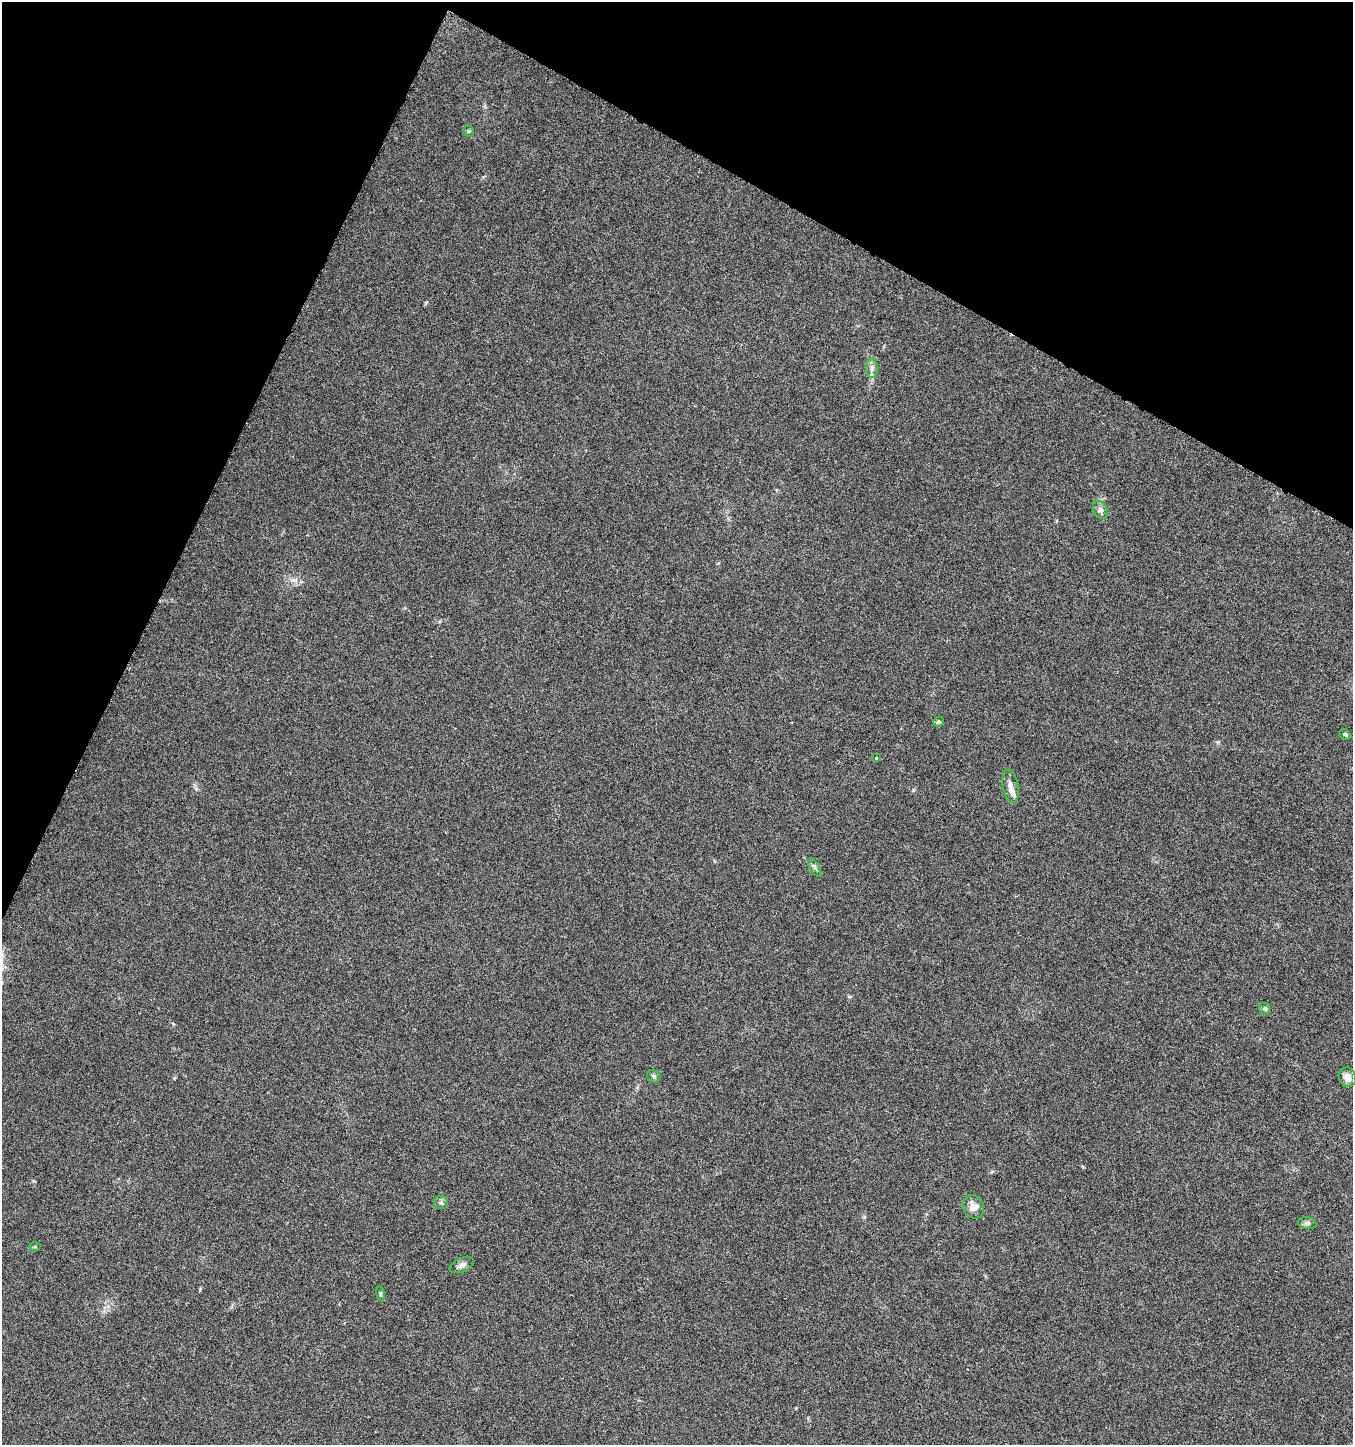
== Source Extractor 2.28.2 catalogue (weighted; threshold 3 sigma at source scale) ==
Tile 2 of 4 x 4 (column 2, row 1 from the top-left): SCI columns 1623-2973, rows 4331-5773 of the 5880 x 5785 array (HDU 1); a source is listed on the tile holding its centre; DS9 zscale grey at full resolution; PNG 1355 x 1447 px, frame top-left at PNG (2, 2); each listed source drawn as its Kron ellipse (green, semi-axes under 4 px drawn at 4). Shown black and unused: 23% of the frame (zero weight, under 3 of 6 exposures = <1% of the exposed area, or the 3 px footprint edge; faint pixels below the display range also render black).
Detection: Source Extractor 2.28.2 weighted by HDU 2 'WHT'; one run over the whole footprint, this tile lists its part. Background 0.0191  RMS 0.0035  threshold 0.0144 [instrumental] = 3 sigma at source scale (4.09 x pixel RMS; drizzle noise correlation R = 1.36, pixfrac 0.8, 0.0396/0.0396 arcsec/px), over >= 5 px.
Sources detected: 19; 2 inside a brighter listed object's ellipse — not listed separately; the other 17 listed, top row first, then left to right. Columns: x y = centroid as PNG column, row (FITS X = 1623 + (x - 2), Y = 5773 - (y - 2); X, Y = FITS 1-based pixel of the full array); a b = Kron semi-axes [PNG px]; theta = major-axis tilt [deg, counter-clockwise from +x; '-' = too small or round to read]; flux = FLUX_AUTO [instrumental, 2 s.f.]
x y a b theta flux
469 131 5 5 - 0.48
872 368 10 6 90 1.2
1100 510 9 7 -62 1.2
939 722 5 5 - 0.57
1345 734 6 5 - 0.5
876 758 3 3 - 0.48
1010 786 17 7 -80 2.3
815 867 10 5 -60 0.78
1265 1009 6 5 - 0.74
654 1076 7 5 -36 0.62
1347 1077 10 8 -71 2.3
441 1202 7 7 - 0.79
973 1207 12 10 -60 2.8
1307 1223 9 6 -10 0.91
35 1246 6 4 1 0.33
462 1265 13 7 25 1.3
380 1294 7 4 -81 0.53